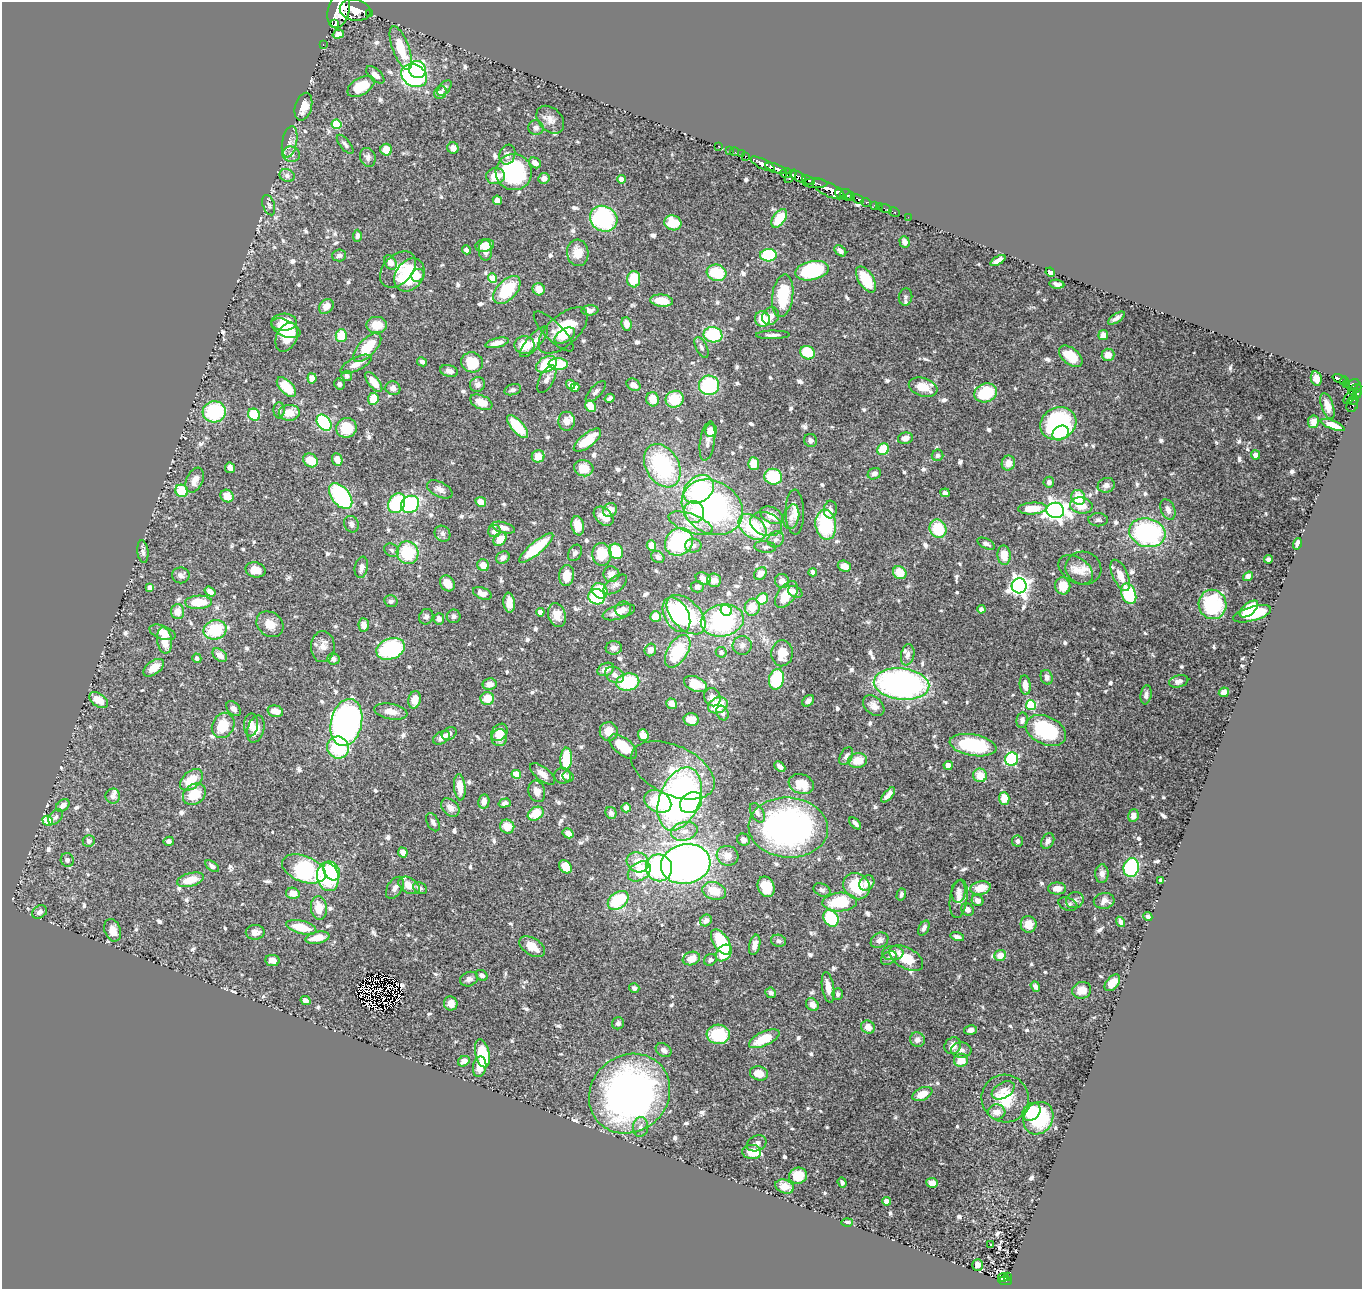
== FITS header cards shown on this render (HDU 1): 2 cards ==
NAXIS1  =                 1360
NAXIS2  =                 1287

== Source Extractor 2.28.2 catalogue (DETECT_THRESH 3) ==
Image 1360 x 1287 px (HDU 1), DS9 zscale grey, 1 PNG px = 1 image px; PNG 1364 x 1291 px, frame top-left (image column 1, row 1287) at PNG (2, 2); each listed source drawn as its Kron ellipse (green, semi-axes under 4 px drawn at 4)
Background 0.951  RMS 0.028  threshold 0.0837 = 3 sigma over >= 5 px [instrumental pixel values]
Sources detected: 781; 2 with non-positive FLUX_AUTO (blend fragments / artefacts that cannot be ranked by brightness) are neither listed nor drawn; of the other 779, the 500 brightest by FLUX_AUTO listed and drawn (279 fainter detections omitted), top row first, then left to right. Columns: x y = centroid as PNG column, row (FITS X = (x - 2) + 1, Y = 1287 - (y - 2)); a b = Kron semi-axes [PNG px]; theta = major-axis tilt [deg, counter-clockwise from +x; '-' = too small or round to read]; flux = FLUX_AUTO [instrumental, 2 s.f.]
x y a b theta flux
339 10 18 10 75 9900
355 10 15 10 -11 6400
369 13 3 3 - 190
334 24 2 2 - 6400
338 34 6 4 17 9.9
323 44 3 2 - 27
401 48 23 8 -70 49
417 70 9 8 - 170
375 75 11 6 -42 9.8
414 76 14 10 -31 340
361 86 15 8 31 60
445 88 9 5 50 6.1
440 92 7 6 - 8.3
303 107 14 8 74 23
550 120 16 11 -44 15
337 124 5 4 - 83
536 128 7 7 - 7.6
290 142 16 7 79 11
345 144 11 5 -51 6.3
718 146 2 2 - 15
453 148 6 5 - 12
386 150 6 6 - 24
729 150 2 2 - 16
735 152 4 2 - 30
291 154 9 7 -13 8.9
741 154 2 2 - 15
507 155 10 7 72 9
745 156 3 3 - 69
368 157 10 7 -70 8.4
535 163 6 4 -43 11
763 164 13 5 -26 2200
776 168 11 4 -21 2400
514 172 18 18 - 170
786 173 6 5 - 470
287 176 8 6 -25 6.9
496 176 9 8 - 28
791 176 8 3 51 530
798 177 8 5 -28 980
544 178 6 5 - 8.1
621 179 4 4 - 18
808 180 6 3 -20 540
815 183 12 5 -1 900
828 189 18 6 -27 5100
839 193 5 4 - 1000
846 195 6 5 - 1700
851 196 5 4 - 900
858 199 6 3 -25 320
497 200 5 4 - 17
866 203 5 3 - 330
269 205 10 6 -71 5.8
875 205 3 3 - 86
879 206 3 3 - 37
885 208 6 2 -19 17
894 212 6 3 -29 28
908 217 2 2 - 8.2
779 218 10 6 54 52
604 219 14 12 -31 250
673 223 8 7 - 47
357 236 6 4 87 6.5
905 242 6 5 - 10
485 245 9 6 10 24
466 250 4 4 - 7.2
485 250 10 6 -88 15
840 251 7 4 -39 8.4
578 253 13 10 -86 28
339 255 7 6 - 5.8
768 255 8 6 5 110
998 261 8 4 31 13
390 262 8 5 -53 16
398 269 21 14 46 27
812 271 17 9 12 180
1050 272 5 4 - 12
717 273 10 8 -17 80
409 275 18 13 56 97
418 276 7 6 - 13
492 278 5 4 - 55
634 279 8 6 86 51
866 279 15 7 -58 55
1057 284 7 4 -8 8
539 289 6 6 - 23
507 290 17 9 46 100
783 296 21 10 82 87
905 297 9 6 81 5.4
662 301 11 6 -5 42
326 306 8 6 48 18
590 310 8 5 3 6.9
771 316 9 8 - 17
1116 318 10 4 33 7.8
762 319 8 7 - 48
284 322 13 8 2 31
626 324 7 5 -82 15
377 325 10 8 0 36
286 328 15 8 -24 36
563 330 30 15 42 80
554 331 26 9 -45 14
713 335 9 7 -11 120
773 335 17 4 1 8.2
1103 335 5 5 - 14
341 336 6 5 - 47
565 336 11 6 32 20
287 337 15 10 63 55
534 342 20 7 48 16
497 343 12 4 13 15
524 345 10 9 - 38
701 347 11 5 -63 7
367 348 18 8 45 68
807 353 7 6 - 62
1108 355 6 6 - 17
1071 356 14 8 -39 38
422 362 5 4 - 6.4
472 362 11 10 - 57
356 364 17 6 26 18
546 364 11 7 29 79
558 364 9 6 -1 76
449 371 9 5 -15 8
347 376 5 5 - 7
312 378 5 4 - 15
1316 378 7 5 -78 13
547 379 15 7 62 10
1340 379 7 3 -21 290
1344 381 4 3 - 250
374 382 12 5 -52 27
339 384 5 5 - 5.4
477 384 7 7 - 8
1347 384 4 3 - 140
571 385 5 4 - 7.4
633 385 7 5 -31 12
709 385 10 10 - 130
1353 385 7 4 27 450
286 387 12 6 -46 57
923 387 15 9 -17 35
393 388 7 7 - 8.5
575 388 5 4 - 9.4
1355 389 7 4 31 440
513 390 9 5 16 5.8
596 391 13 5 47 6.3
986 393 12 9 20 86
1357 393 5 4 - 380
1350 397 8 5 50 230
610 398 5 4 - 6
373 399 6 5 - 32
653 399 7 6 - 27
675 399 9 8 - 61
1353 400 6 3 28 84
481 402 12 7 -23 25
1352 405 7 5 68 80
591 406 6 5 - 31
1327 406 14 6 -71 13
279 410 8 5 -90 5.6
214 412 11 10 - 150
289 413 10 8 4 25
254 415 6 5 - 75
567 421 9 8 - 14
1313 422 6 5 - 10
324 423 9 6 -52 160
1058 423 18 15 27 260
1333 425 13 4 -21 19
518 426 14 6 -49 77
346 428 10 10 - 48
711 431 6 6 - 28
1060 433 9 6 37 46
905 438 7 5 12 11
587 440 16 7 38 48
810 440 6 6 - 7
707 441 20 7 81 12
883 449 6 5 - 54
938 455 6 5 - 6.7
1255 455 4 4 - 14
538 456 6 6 - 24
337 459 6 5 - 14
311 460 8 6 -37 36
1008 463 7 6 - 17
754 464 6 5 - 30
662 466 23 16 -60 200
230 468 5 5 - 12
584 468 10 8 -15 31
874 474 7 5 27 7.3
773 477 9 8 - 84
195 480 13 8 65 16
1049 482 5 5 - 7
1106 485 8 7 - 9.8
440 489 14 7 -27 12
699 489 16 12 37 160
182 491 6 6 - 61
945 493 5 4 - 10
227 496 7 6 - 23
341 496 15 9 -51 200
1078 497 7 6 - 42
481 502 5 4 - 20
397 503 10 8 62 130
410 504 9 8 - 200
1081 506 11 8 -8 24
712 507 32 26 -32 450
830 509 9 7 86 8.3
1032 509 14 6 3 38
1168 509 11 7 -66 13
610 510 7 6 - 18
1055 510 9 7 -10 1200
694 512 11 10 - 35
795 512 22 9 -89 19
772 515 12 7 -27 24
604 516 11 8 -42 22
791 517 12 7 77 12
1098 520 10 6 1 5.7
691 523 23 9 -20 32
351 524 8 7 - 7.3
766 524 16 11 -19 22
826 525 15 10 -82 140
578 526 9 6 -79 28
752 527 16 10 -39 130
503 528 12 5 -15 12
938 529 9 8 - 80
494 531 6 6 - 11
1147 533 18 14 -14 310
442 534 8 7 - 7.2
500 539 7 5 49 27
776 539 8 7 - 8.2
679 542 15 13 43 190
986 544 9 5 -25 5.6
1297 544 6 4 75 14
651 545 5 4 - 23
693 546 8 7 - 7.3
765 547 11 6 -5 6.1
536 548 21 6 40 93
392 550 8 6 -34 5.4
616 551 8 6 -63 68
143 552 11 5 -84 7.5
407 553 11 10 - 91
575 553 9 6 57 6.8
602 554 11 9 -87 49
1004 555 10 6 -87 29
503 557 7 5 37 10
658 557 7 5 -37 6.8
1269 559 4 4 - 5.4
483 565 6 5 - 16
844 566 7 5 -20 18
361 567 11 6 78 10
1083 568 18 16 -19 23
255 570 10 7 -14 27
1076 570 19 12 -32 20
813 572 4 4 - 6.8
900 573 7 6 - 37
611 574 8 8 - 20
760 574 7 5 44 18
181 575 8 8 - 9.3
567 575 10 7 83 29
1120 575 17 7 -66 24
1248 576 5 4 - 6.9
703 579 8 6 -27 14
714 580 7 6 - 15
782 581 7 7 - 13
447 583 8 7 - 25
615 584 13 7 36 8.6
1019 586 7 7 - 930
1063 586 8 7 - 33
697 587 6 6 - 6.7
150 588 4 4 - 15
600 591 8 7 - 80
210 592 6 4 -35 13
795 592 8 5 -29 8.4
482 593 10 5 -23 14
1129 594 10 7 -67 120
786 595 15 8 54 45
597 597 8 7 - 90
762 599 6 5 - 56
391 601 6 6 - 6.9
199 602 13 6 1 49
509 603 10 5 -84 17
1212 604 15 14 - 130
752 607 8 7 - 34
623 609 8 7 - 9.8
981 609 4 4 - 5.5
1249 609 11 6 40 38
726 610 6 5 - 64
178 612 7 6 - 22
540 612 4 4 - 17
619 612 17 7 16 20
1252 614 19 7 15 75
557 615 12 8 -73 21
676 615 19 12 -61 170
686 615 24 14 -46 160
454 616 7 7 - 6.4
426 617 8 6 60 5.6
656 617 5 5 - 36
439 619 5 5 - 8.2
722 621 21 16 10 280
270 624 14 11 -38 23
364 625 6 5 - 14
215 630 11 9 15 89
162 632 14 6 -20 22
165 640 13 7 -81 32
742 645 9 9 - 9.6
323 647 15 12 88 18
614 648 8 6 5 13
390 649 14 10 21 160
650 650 6 5 - 15
678 651 18 10 59 100
721 652 5 5 - 7.5
782 653 13 11 87 36
220 655 8 5 -40 16
908 655 11 6 78 7.9
197 658 5 4 - 6.4
333 659 6 5 - 6.9
154 668 12 6 36 21
606 669 9 6 24 17
615 675 10 7 -31 9.9
1047 677 7 6 - 8.8
776 679 10 7 76 95
1179 681 10 6 14 8.4
628 682 11 8 10 100
490 684 7 5 8 15
695 684 12 7 -20 42
901 684 28 15 -7 690
1025 685 10 5 -83 19
1224 692 5 4 - 14
1146 695 9 5 82 6.9
712 697 9 8 - 12
487 698 7 6 - 36
99 700 10 6 -36 30
415 700 9 6 77 21
808 701 7 5 44 7.7
671 704 5 5 - 13
718 705 10 7 22 57
1031 705 5 5 - 110
874 706 12 8 -43 14
233 709 8 6 -47 8.3
275 711 8 5 -16 22
391 711 17 7 -11 18
722 713 8 6 -59 7.7
691 719 7 6 - 23
1022 720 7 5 79 8
346 722 24 15 78 870
223 725 13 10 60 51
251 725 11 7 87 12
256 729 14 8 73 20
1046 730 21 14 -25 160
609 731 9 9 - 25
499 732 9 7 49 22
449 734 8 6 32 9.2
643 735 6 5 - 27
441 738 9 6 30 14
499 738 8 8 - 22
973 745 23 10 -10 140
623 746 16 8 -39 47
338 748 11 10 - 120
846 756 10 6 60 7.1
566 759 11 6 86 65
1012 759 7 6 - 200
858 761 9 7 7 31
948 765 4 4 - 13
780 767 6 4 -43 7.2
673 770 44 24 -25 78
516 774 4 4 - 58
543 774 15 6 -38 17
980 775 7 7 - 31
563 776 8 8 - 10
568 777 6 5 - 6
191 780 13 8 41 39
801 784 13 9 -19 37
460 787 13 5 -85 22
537 791 11 8 -73 14
194 794 12 9 39 48
888 795 9 4 50 12
113 796 7 7 - 7.4
1004 798 6 5 - 32
680 799 33 20 69 660
484 801 7 5 78 16
658 801 14 10 -27 110
505 803 6 4 16 7
691 803 12 9 40 140
63 805 7 5 40 12
450 808 10 7 -45 13
626 808 4 4 - 12
611 813 6 5 - 6.8
757 813 10 6 -61 8.3
536 814 8 6 31 55
1133 816 6 5 - 12
55 817 9 6 48 6.4
48 821 5 5 - 61
433 822 10 5 -62 6.3
855 823 7 3 -47 5.8
507 827 7 7 - 24
788 828 40 30 -5 590
684 831 13 9 13 20
568 833 6 4 -32 12
743 840 6 6 - 7.6
89 841 6 6 - 6.6
169 841 5 4 - 7
1018 841 5 5 - 6
1048 841 8 6 61 8.3
403 852 5 4 - 8.6
728 856 11 9 -16 18
67 860 7 6 - 5.4
638 862 11 10 - 32
686 864 25 20 10 1400
212 866 8 4 -34 7.2
565 867 7 5 -49 31
659 868 13 13 - 240
1131 868 9 7 80 190
304 869 23 13 -21 240
332 871 10 7 -58 110
639 871 12 8 33 55
1102 874 9 6 89 10
328 877 14 10 -77 88
190 880 14 6 14 33
1161 880 4 4 - 6.3
867 883 8 6 43 16
409 885 11 7 -32 21
856 886 14 12 -43 72
766 887 10 8 -67 54
395 888 12 7 57 9.5
420 888 7 5 -28 5.5
980 888 10 6 11 36
1057 889 9 6 0 15
822 890 9 6 -23 5.7
714 891 12 8 -16 36
958 891 11 7 86 8.7
293 893 7 5 -13 20
901 894 6 4 75 6
959 899 19 8 82 18
618 900 11 8 38 110
977 900 6 5 - 12
1075 900 9 8 - 7.9
1104 901 10 8 9 11
840 902 17 9 3 94
1068 904 10 6 -20 6.2
319 908 12 8 -85 32
968 910 7 5 -52 9.2
40 912 8 6 36 8.3
1148 917 4 4 - 8.1
831 918 9 7 -55 110
706 920 6 5 - 8.9
1121 922 5 4 - 6.9
1029 924 8 8 - 27
301 927 15 6 -14 45
924 928 8 5 65 8
113 930 11 8 -69 18
255 932 9 7 2 13
957 937 7 4 -15 9.4
317 938 12 6 11 27
879 940 9 7 32 10
778 941 8 6 -11 5.4
721 942 14 7 -58 100
755 945 10 5 77 11
532 947 14 8 -31 28
724 953 9 7 49 57
893 953 11 7 5 16
1000 955 6 5 - 22
889 958 8 6 33 5.8
906 958 18 10 -31 46
691 959 9 6 18 20
272 960 7 5 -10 11
710 960 7 5 32 6.3
482 975 6 5 - 6.1
469 979 9 7 21 8.6
1112 983 10 6 50 20
1035 986 5 4 - 7.5
828 987 15 6 -80 20
634 988 5 4 - 5.8
1082 990 9 8 - 18
771 993 5 5 - 8.5
838 994 6 5 - 5.5
305 1000 5 4 - 7.7
451 1003 7 6 - 19
812 1005 7 5 -41 14
618 1023 6 6 - 5.6
868 1027 7 6 - 17
971 1030 6 4 14 9.9
718 1034 11 9 -5 92
764 1039 16 7 25 54
917 1040 7 7 - 9.4
953 1046 9 8 - 16
664 1050 8 6 -33 8.8
961 1050 10 7 -4 11
482 1053 14 7 -78 83
961 1060 7 6 - 30
464 1061 6 5 - 12
480 1067 10 6 79 22
759 1073 9 7 -16 24
1003 1090 12 7 31 12
630 1094 42 38 41 830
922 1094 10 6 25 28
1005 1099 24 23 - 70
997 1112 8 7 - 18
1031 1112 10 8 44 73
1038 1118 17 14 59 120
641 1127 10 7 85 9
757 1143 10 7 24 8
752 1152 9 7 -1 31
798 1176 9 8 - 35
842 1183 5 4 - 5.7
932 1183 6 5 - 11
785 1186 9 6 -22 16
887 1201 4 4 - 22
847 1222 6 4 1 6.4
991 1244 3 3 - 13
977 1265 6 5 - 12
1008 1276 3 2 - 18
1003 1277 5 3 - 90
1005 1281 7 3 -3 81
At the frame edge (FLAGS 8, measured only in part): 1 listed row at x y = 339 10
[279 fainter detections neither listed nor drawn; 2 non-positive-flux detections neither listed nor drawn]